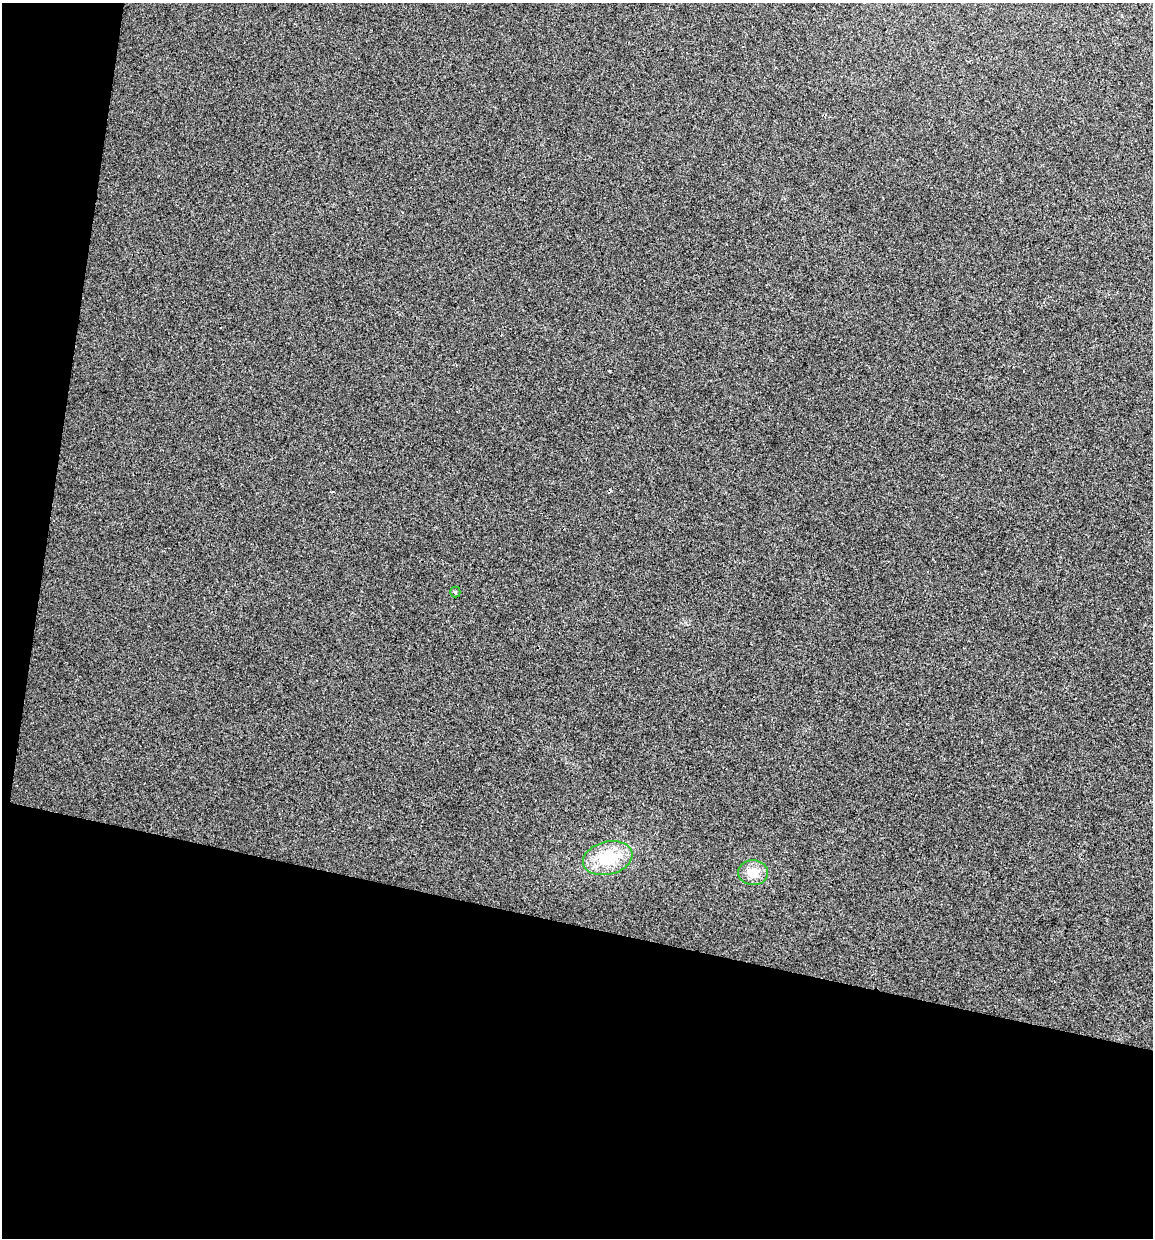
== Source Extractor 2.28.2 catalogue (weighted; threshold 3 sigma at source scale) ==
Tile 3 of 2 x 2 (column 1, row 2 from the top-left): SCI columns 136-1286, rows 1-1236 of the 2564 x 2476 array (HDU 1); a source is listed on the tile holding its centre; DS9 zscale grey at full resolution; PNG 1155 x 1240 px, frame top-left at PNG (2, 3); each listed source drawn as its Kron ellipse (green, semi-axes under 4 px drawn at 4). Shown black and unused: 29% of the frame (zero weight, under 2 of 3 exposures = <1% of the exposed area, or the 3 px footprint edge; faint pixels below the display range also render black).
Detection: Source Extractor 2.28.2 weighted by HDU 2 'WHT'; one run over the whole footprint, this tile lists its part. Background 0.00972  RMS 0.01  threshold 0.046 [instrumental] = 3 sigma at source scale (4.5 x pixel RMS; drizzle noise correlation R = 1.50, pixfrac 1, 0.0396/0.0396 arcsec/px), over >= 5 px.
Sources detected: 3; all 3 listed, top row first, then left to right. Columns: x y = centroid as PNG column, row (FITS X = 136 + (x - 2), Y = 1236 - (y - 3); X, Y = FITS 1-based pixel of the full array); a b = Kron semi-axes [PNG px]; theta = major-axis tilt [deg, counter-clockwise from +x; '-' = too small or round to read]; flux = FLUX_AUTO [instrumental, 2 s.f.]
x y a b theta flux
455 592 5 5 - 1.2
608 858 25 16 14 39
753 873 15 12 -4 14